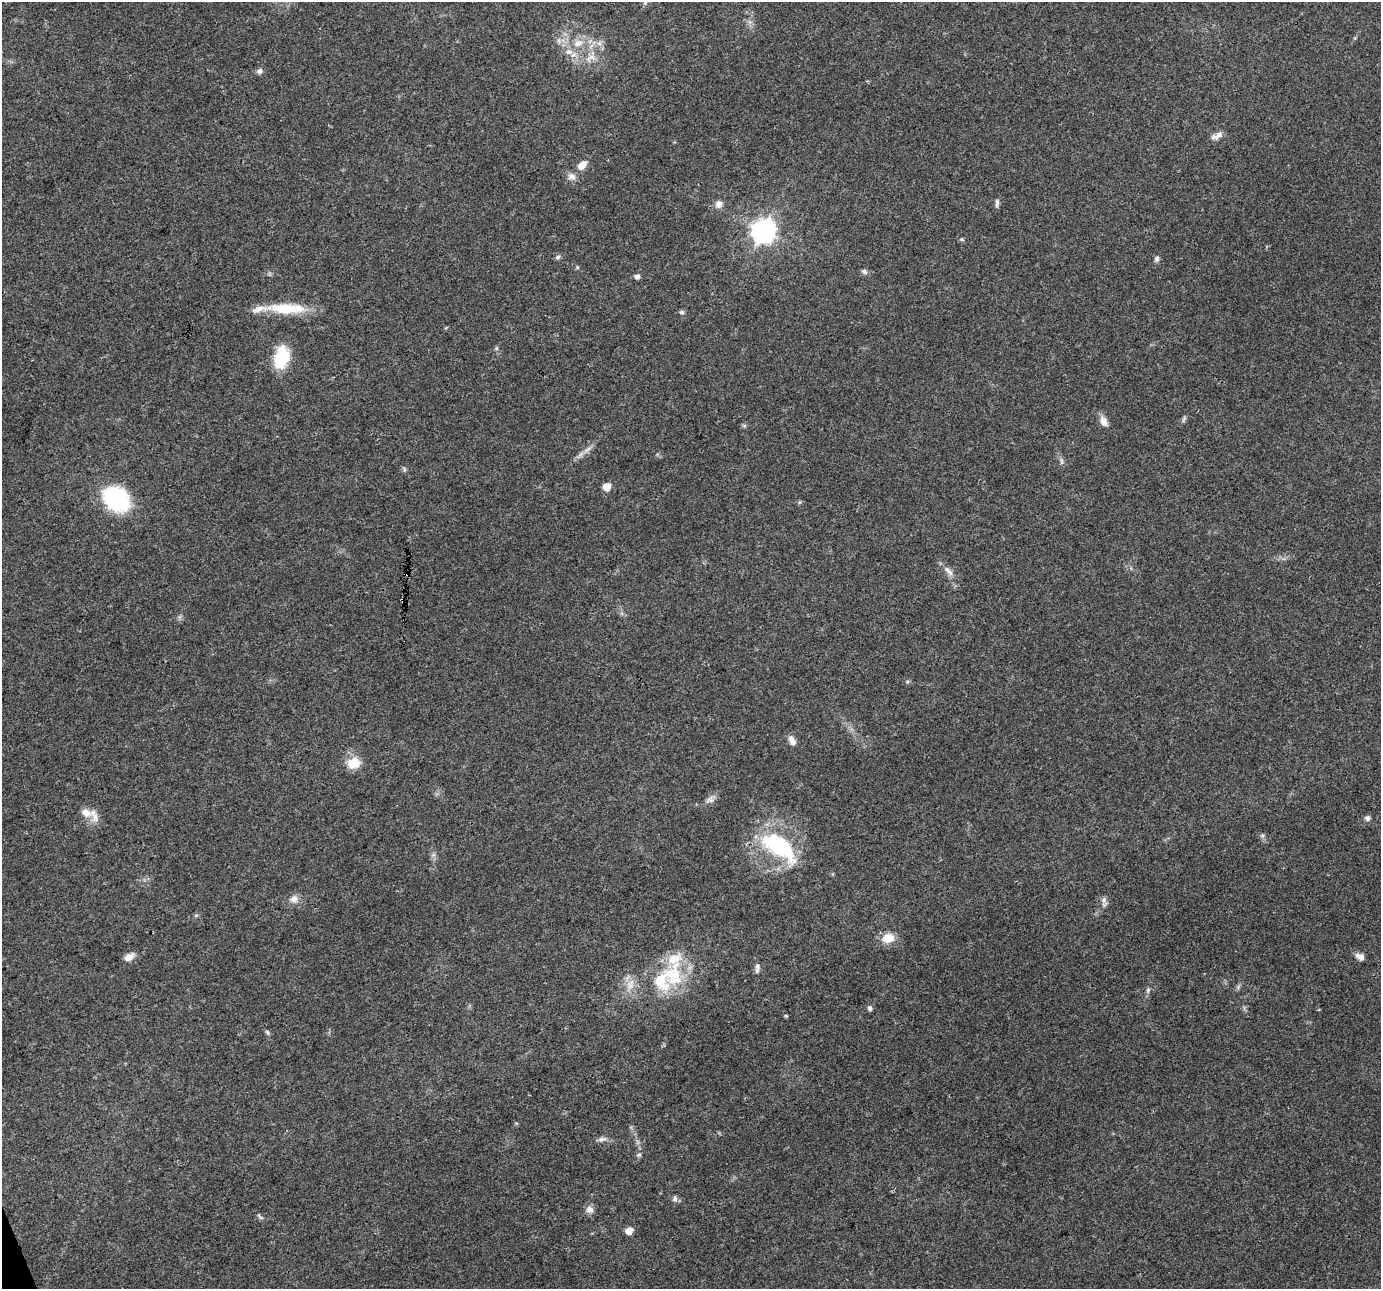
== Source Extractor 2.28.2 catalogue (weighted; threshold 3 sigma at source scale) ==
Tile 7 of 4 x 4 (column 3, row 2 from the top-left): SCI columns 2758-4136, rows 2652-3938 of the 5516 x 5358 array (HDU 1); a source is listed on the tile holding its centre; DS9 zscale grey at full resolution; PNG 1383 x 1291 px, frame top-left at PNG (2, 2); no overlay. Shown black and unused: <1% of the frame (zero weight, under 3 of 4 exposures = <1% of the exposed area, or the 3 px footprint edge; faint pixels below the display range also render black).
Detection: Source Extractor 2.28.2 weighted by HDU 2 'WHT'; one run over the whole footprint, this tile lists its part. Background 0.0893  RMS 0.0052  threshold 0.0236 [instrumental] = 3 sigma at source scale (4.5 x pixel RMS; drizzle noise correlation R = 1.50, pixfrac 1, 0.0396/0.0396 arcsec/px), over >= 5 px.
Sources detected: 59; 5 inside a brighter listed object's ellipse — not listed separately; the other 54 listed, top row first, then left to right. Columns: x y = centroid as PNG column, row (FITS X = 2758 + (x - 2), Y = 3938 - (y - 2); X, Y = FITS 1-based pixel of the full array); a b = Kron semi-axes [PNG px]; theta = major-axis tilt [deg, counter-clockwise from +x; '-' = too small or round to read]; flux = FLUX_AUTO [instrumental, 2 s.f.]
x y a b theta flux
559 41 7 4 -71 1.1
578 43 15 9 21 6
600 44 7 4 -71 1.4
259 71 8 7 - 1.6
1217 136 17 6 27 3
582 165 12 8 42 4.6
571 176 12 9 -16 2.8
997 203 12 5 85 1.5
719 204 10 8 69 2.9
763 231 9 8 - 380
962 239 6 4 -21 0.81
558 257 7 5 28 1.1
1157 259 8 6 80 1.5
577 267 6 3 -72 0.54
864 271 8 6 -34 1.4
637 276 5 5 - 1.9
286 308 49 12 -1 19
682 312 6 6 - 1.1
282 357 26 16 75 19
1184 419 11 4 65 1
1103 421 14 8 -68 3.8
587 449 17 4 32 2.7
1061 462 8 4 -90 1.1
404 470 7 4 -90 0.81
607 487 6 5 - 9.2
116 499 18 15 -36 81
800 502 6 4 89 0.62
948 571 17 6 -47 3.2
407 574 4 3 - 1.7
402 600 5 3 - 0.65
792 741 13 7 -63 3.3
353 763 17 14 20 8.2
710 799 12 8 25 2.5
86 813 14 11 -32 4.7
1367 818 7 7 - 1.6
1262 835 6 6 - 0.99
778 847 48 21 -37 47
294 899 10 9 - 3.4
1104 900 10 6 -90 1.9
888 938 14 10 11 8.1
1360 956 11 7 -30 3.1
129 957 12 7 34 3.8
757 970 9 6 -90 1.7
672 975 37 30 -73 30
1148 990 7 5 75 1.1
870 1008 7 6 - 1.3
786 1016 5 4 - 0.56
267 1032 8 4 -55 0.89
602 1139 12 6 10 2.1
639 1155 6 5 - 0.91
675 1199 8 7 - 1.5
589 1209 10 9 - 2.9
260 1217 13 4 -45 1.1
629 1231 6 5 - 6
Overlapping masked pixels (flux is a lower limit): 2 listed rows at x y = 407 574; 402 600